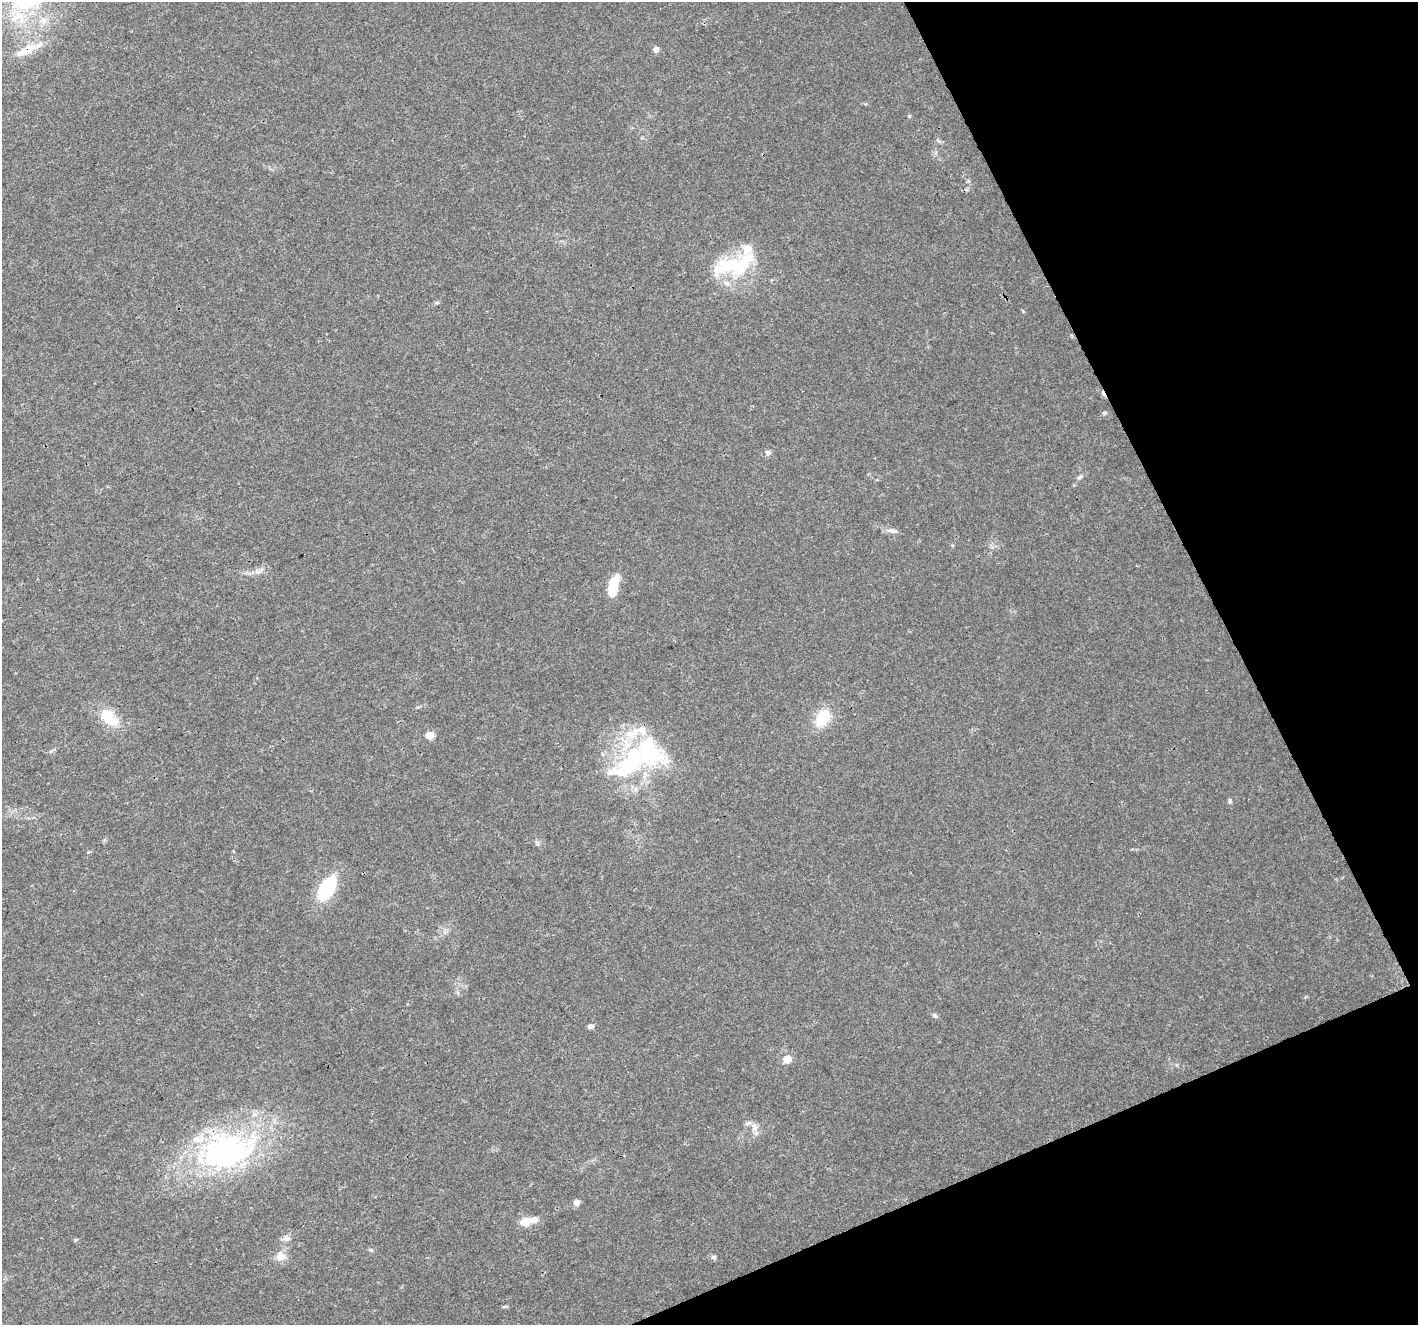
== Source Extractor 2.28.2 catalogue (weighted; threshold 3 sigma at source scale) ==
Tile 12 of 4 x 4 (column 4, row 3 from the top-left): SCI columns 4249-5664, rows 1414-2736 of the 5668 x 5532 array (HDU 1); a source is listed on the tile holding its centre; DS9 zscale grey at full resolution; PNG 1420 x 1327 px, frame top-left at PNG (2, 2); no overlay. Shown black and unused: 21% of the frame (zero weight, under 3 of 4 exposures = <1% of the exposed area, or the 3 px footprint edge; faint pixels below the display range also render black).
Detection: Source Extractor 2.28.2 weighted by HDU 2 'WHT'; one run over the whole footprint, this tile lists its part. Background 0.0175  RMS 0.003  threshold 0.0133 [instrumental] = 3 sigma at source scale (4.5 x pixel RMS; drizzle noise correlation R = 1.50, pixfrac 1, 0.0396/0.0396 arcsec/px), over >= 5 px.
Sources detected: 39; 3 inside a brighter object's white glare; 1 cosmic-ray / hot-pixel residue — not listed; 7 inside a brighter listed object's ellipse — not listed separately; the other 28 listed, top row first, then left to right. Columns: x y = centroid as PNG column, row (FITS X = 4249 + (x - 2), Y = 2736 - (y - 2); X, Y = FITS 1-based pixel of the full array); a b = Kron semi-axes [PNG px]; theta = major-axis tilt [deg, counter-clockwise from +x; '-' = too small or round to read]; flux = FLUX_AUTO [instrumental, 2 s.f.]
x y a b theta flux
26 3 43 19 10 19
43 20 11 8 15 2.2
656 49 7 6 - 1.1
27 50 41 10 26 6.5
729 266 51 22 -4 19
1104 413 6 4 18 0.42
768 452 7 6 - 0.93
1080 477 8 5 28 0.61
891 531 16 6 -8 1.4
257 572 9 4 -5 0.88
615 582 17 10 71 5.3
109 718 30 16 -40 8
822 718 19 13 56 9.3
430 735 5 5 - 7.9
648 751 58 41 -32 35
1230 801 7 5 83 0.6
327 889 31 17 61 16
935 1015 7 5 -60 0.52
591 1026 7 5 14 1.2
787 1059 7 7 - 3.2
754 1127 12 8 -79 1.9
226 1152 72 43 11 74
576 1202 5 5 - 2.9
534 1220 12 8 16 1.7
525 1222 8 7 - 4.8
286 1239 11 7 2 1.2
281 1256 13 10 -9 3.1
713 1257 6 5 - 0.59
Overlapping masked pixels (flux is a lower limit): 1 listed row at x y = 27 50
Isophote crosses this tile's border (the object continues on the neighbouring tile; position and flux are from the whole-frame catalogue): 1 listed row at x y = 26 3
Unlisted compact peaks at least as high as the median listed source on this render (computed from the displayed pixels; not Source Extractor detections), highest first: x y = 909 116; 371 1250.